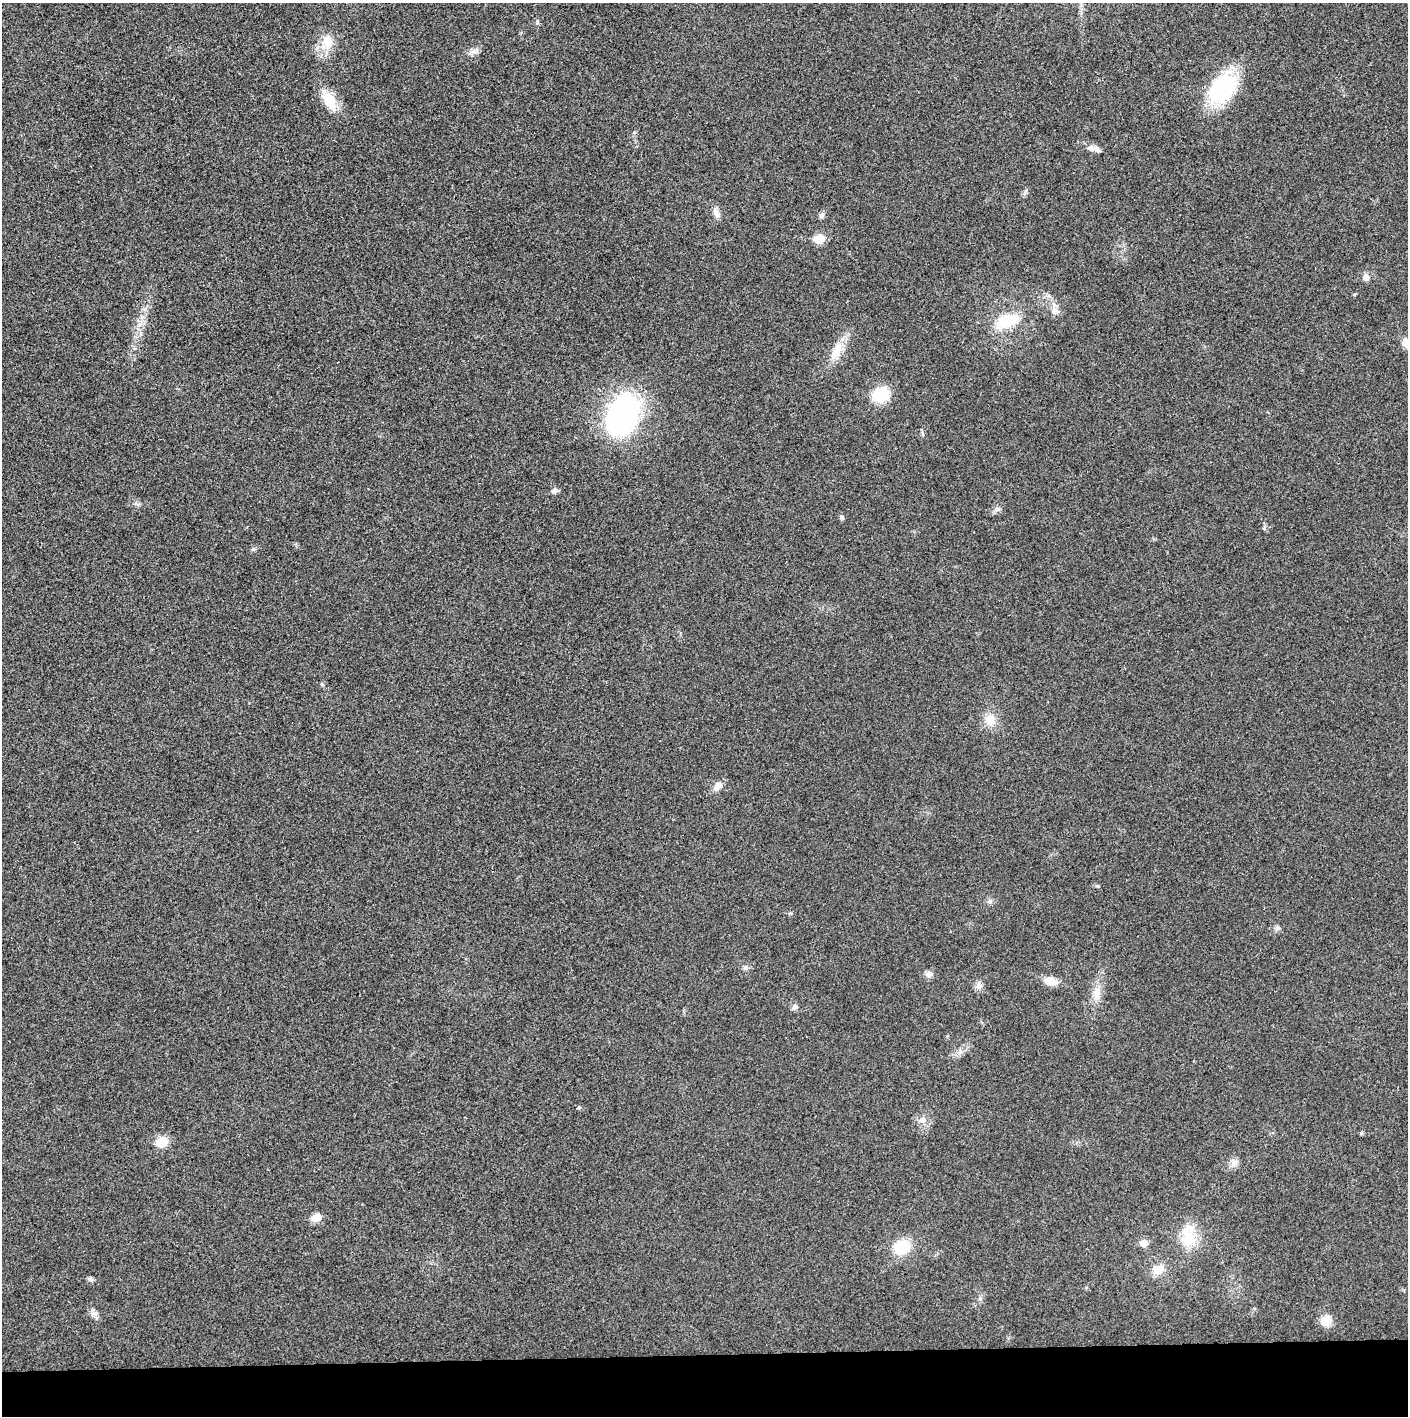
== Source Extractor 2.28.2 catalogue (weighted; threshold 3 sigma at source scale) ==
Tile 8 of 3 x 3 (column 2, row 3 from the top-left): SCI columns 1407-2812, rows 1-1414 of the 4221 x 4243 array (HDU 1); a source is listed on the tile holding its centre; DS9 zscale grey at full resolution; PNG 1410 x 1418 px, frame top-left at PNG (2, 3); no overlay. Shown black and unused: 4% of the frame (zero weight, under 3 of 4 exposures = <1% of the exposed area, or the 3 px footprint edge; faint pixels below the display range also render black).
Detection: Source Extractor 2.28.2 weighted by HDU 2 'WHT'; one run over the whole footprint, this tile lists its part. Background 0.0253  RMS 0.0059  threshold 0.0267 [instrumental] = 3 sigma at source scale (4.5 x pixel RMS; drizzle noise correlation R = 1.50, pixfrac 1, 0.05/0.05 arcsec/px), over >= 5 px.
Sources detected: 42; all 42 listed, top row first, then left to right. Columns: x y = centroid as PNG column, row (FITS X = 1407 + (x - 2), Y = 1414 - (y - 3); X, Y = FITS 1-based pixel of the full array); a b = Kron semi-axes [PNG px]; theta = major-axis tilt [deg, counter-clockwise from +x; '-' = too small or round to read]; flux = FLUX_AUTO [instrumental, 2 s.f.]
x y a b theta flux
537 22 5 5 - 0.88
327 42 19 13 84 11
474 51 12 5 5 2.5
1223 89 29 19 52 62
330 101 21 13 -59 14
1091 148 11 8 -8 3.7
716 213 14 7 -68 3.4
821 216 7 6 - 2
819 239 6 6 - 18
1366 277 9 7 -68 2.7
1354 295 5 3 - 0.55
1054 311 10 7 78 2.9
1007 321 28 15 19 21
1407 344 12 10 -58 5.9
837 351 24 12 65 10
881 394 15 13 23 22
623 415 42 26 66 120
554 491 8 7 - 2
842 517 8 5 -50 1.1
322 684 6 4 -2 0.72
990 720 16 12 87 7.8
718 785 14 9 42 3.8
989 901 7 5 20 1.5
1277 928 8 6 20 1.5
746 968 7 6 - 1.4
929 974 9 8 - 2.6
1051 981 13 9 -14 7.7
979 986 10 9 - 2.9
1097 992 11 8 55 4.3
794 1007 8 7 - 1.8
922 1120 9 8 - 3.2
1361 1133 5 4 - 0.83
162 1142 14 11 15 9.1
1234 1162 10 9 - 3.1
316 1218 10 8 18 5.8
1188 1238 26 21 -85 17
1144 1243 9 8 - 4.1
902 1247 16 13 29 20
1158 1269 17 11 29 7
91 1279 8 5 -27 1.3
94 1313 10 8 -24 2.7
1326 1321 14 13 - 6
Isophote crosses this tile's border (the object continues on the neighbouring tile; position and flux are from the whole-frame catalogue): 1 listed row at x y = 1407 344
Unlisted compact peaks at least as high as the median listed source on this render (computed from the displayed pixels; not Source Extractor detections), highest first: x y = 1026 191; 253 549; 1264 528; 997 509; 1097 886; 579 1107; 634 132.